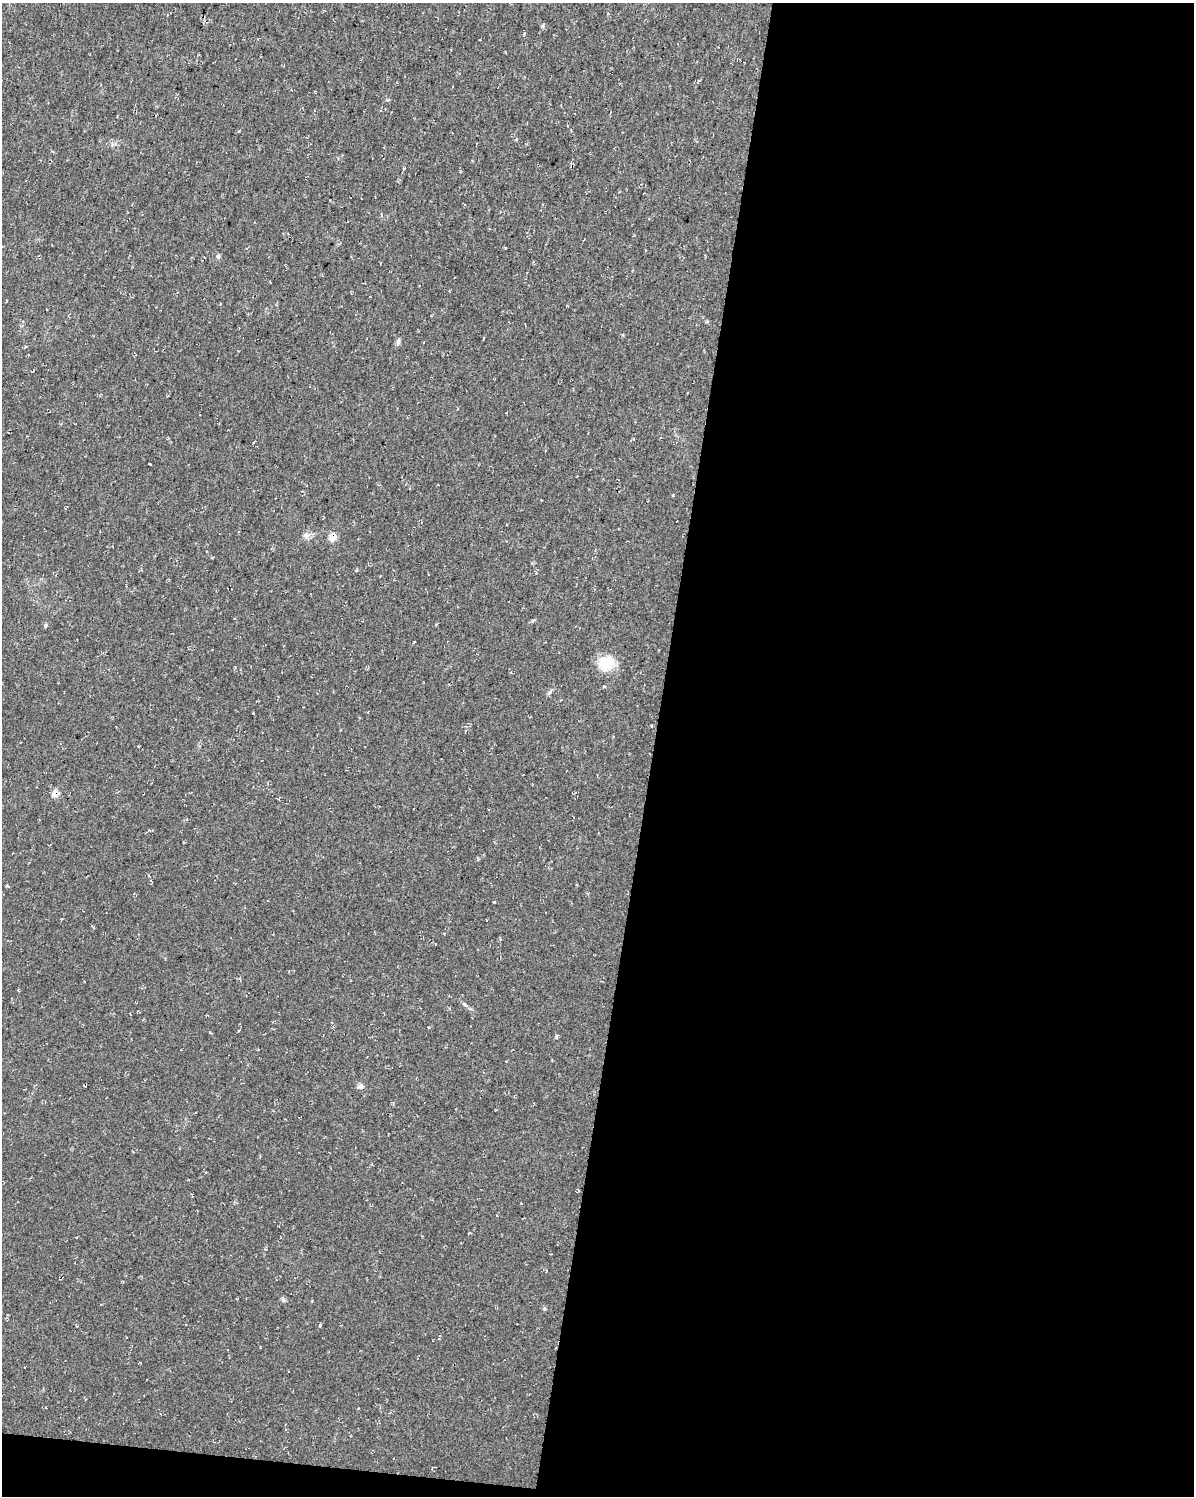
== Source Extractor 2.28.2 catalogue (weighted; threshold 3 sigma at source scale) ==
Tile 12 of 4 x 3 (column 4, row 3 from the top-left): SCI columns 3585-4776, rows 282-1775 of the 4783 x 5045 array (HDU 1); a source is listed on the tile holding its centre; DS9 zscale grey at full resolution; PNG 1196 x 1498 px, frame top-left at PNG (2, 3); no overlay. Shown black and unused: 46% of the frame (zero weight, under 2 of 3 exposures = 2% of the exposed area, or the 3 px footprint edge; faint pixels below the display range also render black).
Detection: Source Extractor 2.28.2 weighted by HDU 2 'WHT'; one run over the whole footprint, this tile lists its part. Background 0.035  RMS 0.0055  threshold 0.0246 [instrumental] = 3 sigma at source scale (4.5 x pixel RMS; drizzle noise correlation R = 1.50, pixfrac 1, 0.0396/0.0396 arcsec/px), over >= 5 px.
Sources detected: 23; all 23 listed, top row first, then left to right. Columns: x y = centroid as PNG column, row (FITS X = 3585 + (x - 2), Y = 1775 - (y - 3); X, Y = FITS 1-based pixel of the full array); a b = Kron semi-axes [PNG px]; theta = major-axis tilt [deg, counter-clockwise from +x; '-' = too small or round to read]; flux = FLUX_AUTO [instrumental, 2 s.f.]
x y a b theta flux
543 26 6 4 -80 0.85
524 34 4 3 - 0.58
699 81 4 3 - 0.72
567 125 2 2 - 0.54
218 256 6 6 - 1.3
398 342 9 5 82 1.4
25 346 4 3 - 0.7
254 442 5 2 - 0.4
545 451 3 2 - 0.73
150 464 3 2 - 0.64
673 495 3 3 - 0.79
306 536 10 6 -74 2
332 537 10 8 75 4.5
45 625 6 5 - 0.76
606 662 21 17 31 12
604 686 4 3 - 0.72
651 726 4 3 - 0.44
55 793 8 6 88 5.1
478 859 5 4 - 0.59
464 1004 8 3 -32 0.99
138 1011 3 2 - 0.49
556 1037 6 3 64 0.92
361 1086 7 6 - 1.8
Overlapping masked pixels (flux is a lower limit): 2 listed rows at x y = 332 537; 55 793
Unlisted compact peaks at least as high as the median listed source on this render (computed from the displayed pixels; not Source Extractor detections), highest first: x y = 494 902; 283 1300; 320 1325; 549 692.